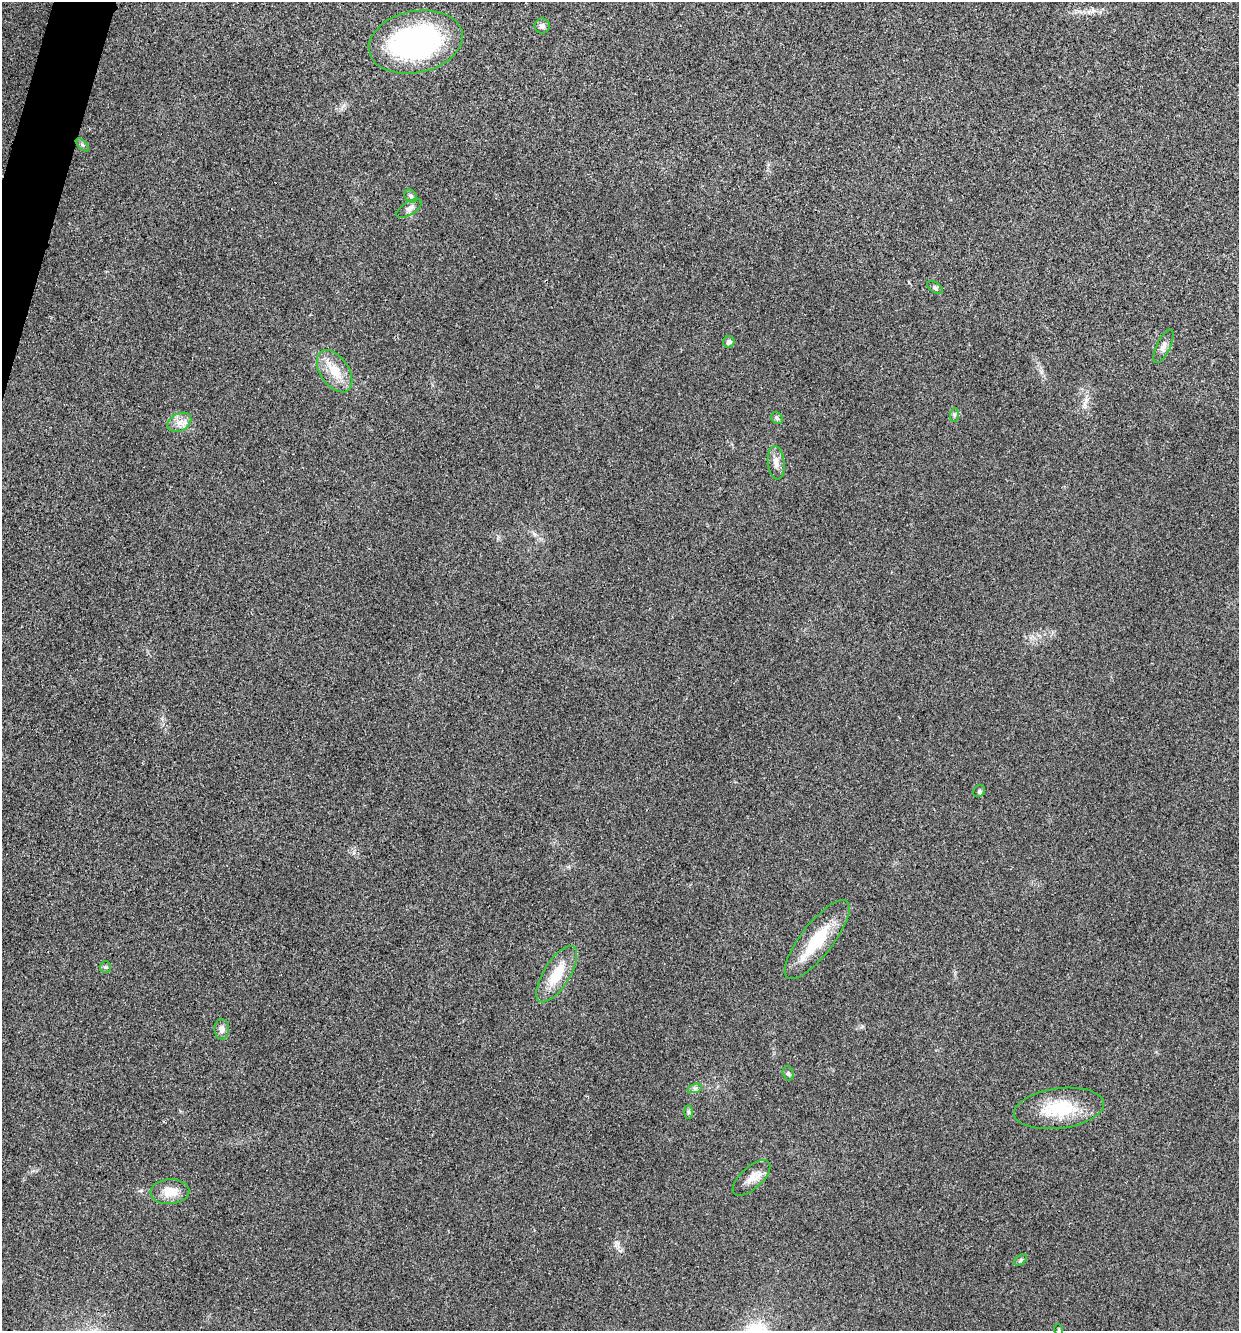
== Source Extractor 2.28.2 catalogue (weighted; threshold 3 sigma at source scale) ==
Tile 11 of 4 x 4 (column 3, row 3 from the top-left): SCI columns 2608-3844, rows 1337-2665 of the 5343 x 5332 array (HDU 1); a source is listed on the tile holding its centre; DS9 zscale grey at full resolution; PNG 1241 x 1333 px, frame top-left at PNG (2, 2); each listed source drawn as its Kron ellipse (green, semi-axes under 4 px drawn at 4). Shown black and unused: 1% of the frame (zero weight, under 3 of 4 exposures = <1% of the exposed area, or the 3 px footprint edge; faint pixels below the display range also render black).
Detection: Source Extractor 2.28.2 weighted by HDU 2 'WHT'; one run over the whole footprint, this tile lists its part. Background 0.0283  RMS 0.0061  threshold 0.0274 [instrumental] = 3 sigma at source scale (4.5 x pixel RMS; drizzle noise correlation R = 1.50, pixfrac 1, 0.05/0.05 arcsec/px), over >= 5 px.
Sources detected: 27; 1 inside a brighter listed object's ellipse — not listed separately; the other 26 listed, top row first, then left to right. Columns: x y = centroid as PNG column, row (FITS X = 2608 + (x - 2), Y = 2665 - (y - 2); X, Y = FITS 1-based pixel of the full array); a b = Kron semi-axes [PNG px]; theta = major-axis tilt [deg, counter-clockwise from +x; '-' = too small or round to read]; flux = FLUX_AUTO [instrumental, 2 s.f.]
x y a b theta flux
542 26 7 7 - 2.1
416 42 47 31 12 120
82 145 8 3 -45 0.94
411 196 7 5 -47 1.3
409 208 14 6 32 2.6
935 288 8 5 -34 1.3
729 342 6 5 - 2.3
1163 346 18 6 64 3.2
335 371 24 14 -56 12
954 415 7 4 88 1.1
777 418 7 5 -44 1.2
179 422 12 9 27 4.7
776 463 17 8 -84 4.3
979 791 6 5 - 1
817 940 48 16 52 25
105 967 6 5 - 1.1
557 974 32 13 58 16
222 1029 10 7 -89 3.1
788 1073 7 5 -74 1.1
695 1088 7 4 18 1.4
1059 1108 45 20 7 28
689 1112 7 4 -89 0.96
751 1178 23 11 43 6.5
170 1192 19 12 3 8.6
1021 1260 7 4 37 1.1
1059 1330 6 3 -72 0.66
Isophote crosses this tile's border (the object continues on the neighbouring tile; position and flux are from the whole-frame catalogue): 1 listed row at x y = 1059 1330